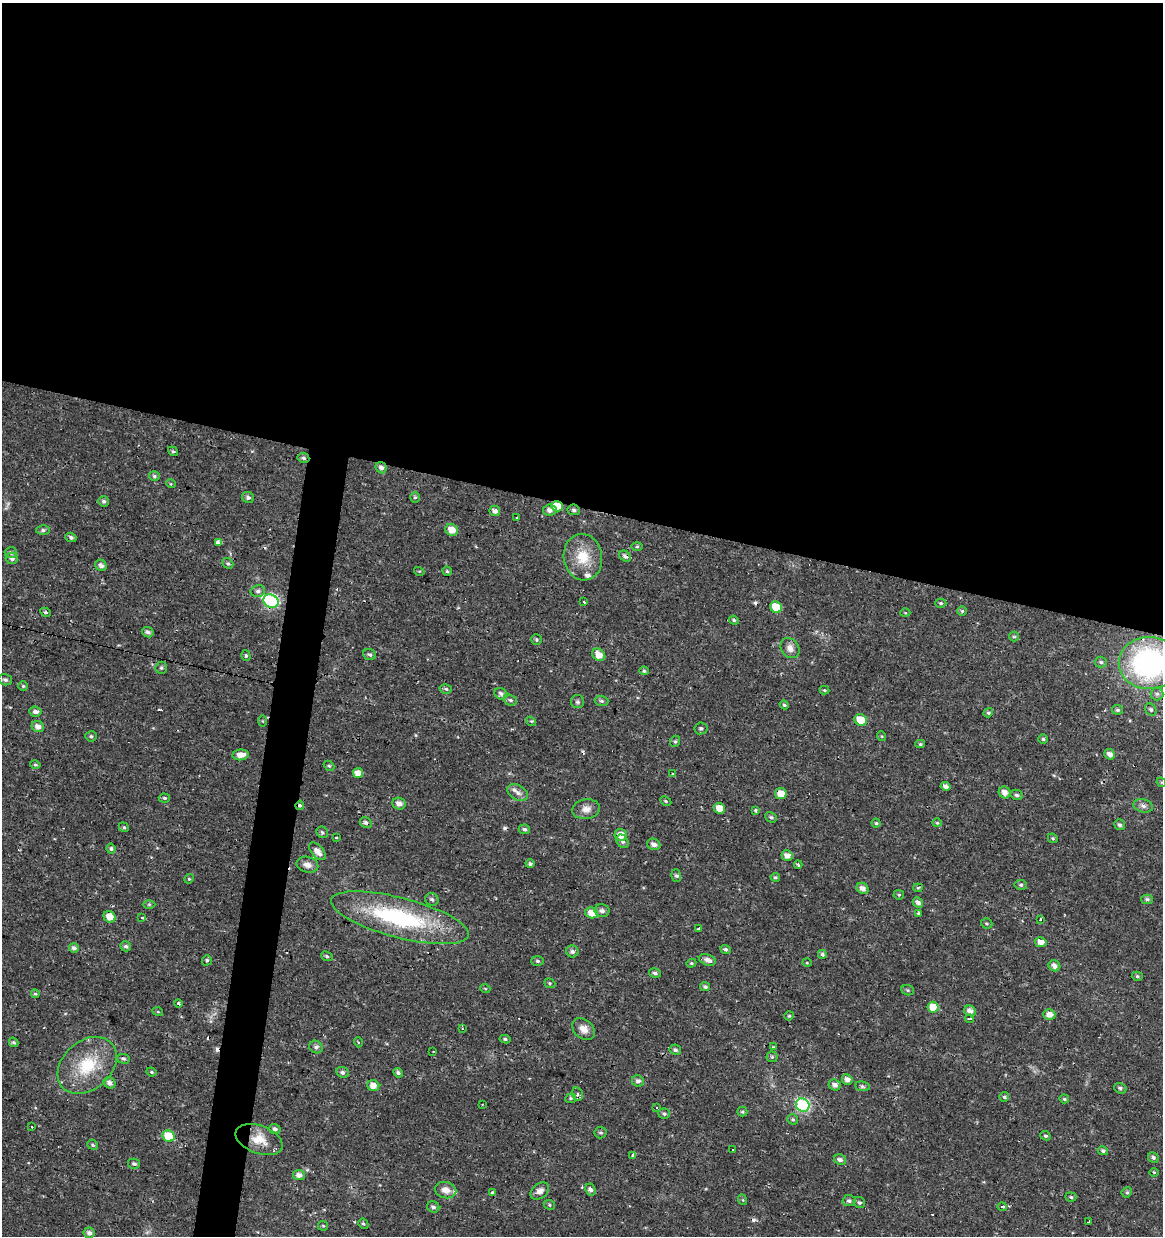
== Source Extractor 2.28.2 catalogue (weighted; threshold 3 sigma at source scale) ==
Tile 3 of 4 x 4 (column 3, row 1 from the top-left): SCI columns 2541-3701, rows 3708-4941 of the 5142 x 4941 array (HDU 1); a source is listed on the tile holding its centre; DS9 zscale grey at full resolution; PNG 1165 x 1238 px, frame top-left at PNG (2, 3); each listed source drawn as its Kron ellipse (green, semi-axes under 4 px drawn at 4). Shown black and unused: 43% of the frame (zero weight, under 2 of 3 exposures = <1% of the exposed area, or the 3 px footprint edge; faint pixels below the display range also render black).
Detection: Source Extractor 2.28.2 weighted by HDU 2 'WHT'; one run over the whole footprint, this tile lists its part. Background 0.0224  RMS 0.0028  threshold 0.0127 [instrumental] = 3 sigma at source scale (4.5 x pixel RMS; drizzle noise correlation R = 1.50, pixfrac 1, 0.0396/0.0396 arcsec/px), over >= 5 px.
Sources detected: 233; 1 too faint to see at this stretch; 10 cosmic-ray / hot-pixel residue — neither listed nor drawn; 3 inside a brighter listed object's ellipse — not listed separately; the other 219 listed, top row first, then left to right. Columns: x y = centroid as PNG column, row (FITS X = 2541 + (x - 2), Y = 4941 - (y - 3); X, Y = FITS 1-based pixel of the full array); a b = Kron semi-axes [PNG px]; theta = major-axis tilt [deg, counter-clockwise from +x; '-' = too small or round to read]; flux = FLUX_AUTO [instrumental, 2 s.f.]
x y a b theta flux
173 451 5 4 - 0.39
303 458 6 5 - 0.66
381 468 6 5 - 1.1
154 476 5 5 - 0.55
171 484 5 3 - 0.25
248 497 6 5 - 0.8
415 497 5 5 - 0.51
104 501 5 5 - 0.63
557 506 6 5 - 4.6
550 510 7 5 8 1.3
574 510 6 5 - 0.6
495 511 5 5 - 1.2
517 517 3 3 - 3.9
43 530 6 5 - 0.59
452 530 6 5 - 3
71 537 5 4 - 0.65
218 542 4 3 - 5.7
637 547 5 3 - 0.36
11 553 6 5 - 0.73
625 556 6 5 - 1
583 557 23 19 -81 7.7
12 558 6 6 - 0.97
228 563 6 5 - 0.49
101 565 6 5 - 1.1
419 571 5 3 - 0.25
447 571 4 4 - 0.45
258 591 7 6 - 0.8
271 601 8 6 -28 41
584 602 3 3 - 0.66
941 603 5 4 - 0.44
776 607 6 5 - 6.5
962 611 5 5 - 0.43
46 612 5 4 - 0.53
905 613 5 3 - 0.28
734 620 5 4 - 0.47
148 632 6 5 - 0.96
1014 637 5 4 - 0.43
536 640 5 5 - 0.49
790 648 11 8 -53 1.8
370 654 6 5 - 0.62
246 655 5 4 - 0.52
599 655 7 5 -40 2.9
1101 662 6 5 - 0.55
1149 663 30 26 0 62
161 668 6 5 - 0.59
644 671 5 4 - 0.48
5 680 7 5 -15 0.66
23 686 4 4 - 0.37
446 689 6 4 -15 0.5
824 690 5 4 - 0.33
501 694 7 5 -31 1
1157 694 6 6 - 0.74
510 700 7 5 -16 0.61
601 701 7 5 -3 0.61
577 702 6 6 - 0.57
784 705 5 4 - 0.44
1151 709 6 5 - 0.54
1117 710 5 5 - 0.55
35 712 6 5 - 1.1
988 713 5 4 - 0.46
861 720 6 5 - 4.8
262 721 6 4 -89 0.29
531 721 5 4 - 0.37
38 727 6 5 - 1.5
701 728 6 6 - 0.6
91 736 5 5 - 0.51
881 736 5 3 - 0.25
1043 739 5 5 - 0.46
675 741 6 4 68 0.46
920 744 5 4 - 0.43
1110 754 6 5 - 1.4
240 755 8 5 6 2.2
35 764 5 3 - 0.42
329 766 6 4 -39 0.44
358 773 5 5 - 2.6
673 774 3 3 - 0.42
1161 782 5 4 - 0.31
946 786 5 4 - 1.1
1005 792 6 5 - 1.8
517 793 11 7 -29 1.4
781 794 6 5 - 3.3
1016 795 6 5 - 0.67
164 798 5 4 - 0.56
666 801 6 4 -27 0.39
399 804 7 6 - 1.7
300 805 5 4 - 0.48
1143 806 10 6 -16 1.1
719 808 6 5 - 3.4
586 809 14 9 8 2.2
756 811 3 3 - 1.7
771 817 6 5 - 0.51
366 823 6 5 - 0.75
876 823 4 4 - 0.37
937 823 4 4 - 0.31
1119 825 5 5 - 0.75
124 827 5 4 - 0.42
524 829 6 5 - 0.7
322 832 6 5 - 0.53
621 835 6 6 - 2.9
336 838 3 3 - 0.71
1053 838 5 4 - 0.43
622 841 7 5 -52 0.8
654 844 7 5 -22 1.2
111 849 5 4 - 0.61
317 851 10 6 -49 2.4
787 856 5 5 - 1.8
530 864 4 4 - 0.63
307 865 11 7 -16 1.8
798 865 4 3 - 0.38
676 875 6 5 - 0.6
775 877 5 4 - 0.45
189 879 5 4 - 0.36
1021 885 6 5 - 0.61
862 888 6 5 - 1.6
918 888 5 4 - 0.33
899 895 5 4 - 0.41
432 899 7 6 - 0.75
1147 899 5 5 - 0.69
918 902 6 4 -45 1.2
149 904 6 4 1 0.4
602 911 7 6 - 0.98
592 913 6 5 - 3.7
919 913 3 3 - 1.8
110 917 6 5 - 2.7
142 917 3 3 - 3.5
400 918 71 20 -15 35
1041 919 3 3 - 1
987 923 6 5 - 0.42
699 929 3 3 - 0.46
1041 942 6 5 - 1.9
126 946 5 5 - 0.69
74 948 5 4 - 0.92
725 949 5 4 - 0.58
572 951 6 6 - 1
822 954 4 4 - 0.66
327 956 6 4 -23 0.46
207 960 5 4 - 0.52
707 960 9 5 -18 1.5
537 961 6 5 - 0.54
691 963 5 4 - 0.38
807 963 5 3 - 0.23
1054 966 6 5 - 1.3
655 973 6 5 - 0.68
1137 976 5 4 - 0.47
550 983 6 4 -21 0.43
705 987 5 4 - 0.62
485 988 5 3 - 0.28
908 990 6 5 - 0.45
35 994 4 4 - 0.45
178 1003 4 3 - 1.3
933 1007 6 5 - 5.3
970 1011 6 5 - 1.5
158 1012 5 3 - 0.27
1049 1014 6 5 - 2.1
789 1016 5 4 - 0.37
970 1019 4 3 - 0.66
462 1029 3 2 - 0.21
583 1029 12 9 -42 2.2
505 1039 5 4 - 0.5
14 1042 5 4 - 0.61
358 1042 5 3 - 0.22
316 1047 7 6 - 0.8
773 1047 4 3 - 0.42
675 1050 6 5 - 0.7
433 1051 3 2 - 0.21
772 1057 5 5 - 0.44
123 1059 6 5 - 0.62
87 1065 33 24 42 14
151 1072 5 3 - 0.39
342 1072 6 5 - 0.69
398 1073 5 4 - 0.5
847 1079 5 5 - 1.6
638 1081 6 5 - 0.96
110 1083 6 5 - 1.3
373 1085 6 5 - 2.5
835 1085 6 5 - 1.3
862 1086 7 5 -7 0.55
1120 1088 6 5 - 0.72
577 1094 7 5 -75 0.92
1004 1097 5 4 - 0.54
571 1098 5 5 - 0.47
1064 1099 5 4 - 0.36
482 1104 2 2 - 0.24
803 1105 7 6 - 34
656 1108 3 3 - 0.62
742 1112 5 5 - 0.48
664 1114 6 5 - 0.56
793 1119 5 5 - 0.45
32 1127 3 3 - 0.68
275 1129 5 5 - 0.84
601 1133 6 6 - 0.52
169 1136 6 5 - 11
1046 1136 5 4 - 0.48
259 1140 24 14 -20 5.2
93 1145 5 4 - 0.51
732 1150 3 3 - 0.6
1103 1151 5 4 - 0.61
632 1155 3 3 - 0.83
1153 1157 6 5 - 0.72
840 1160 6 5 - 0.94
134 1164 6 5 - 0.64
1154 1172 4 3 - 0.25
299 1175 6 5 - 1.6
445 1190 11 8 -13 2.2
590 1190 6 5 - 1
540 1191 10 7 38 1.7
1127 1192 5 5 - 0.54
492 1193 3 3 - 1.5
1071 1197 5 4 - 0.47
743 1200 5 3 - 0.3
849 1201 6 5 - 0.74
859 1202 6 5 - 0.65
549 1205 6 4 -23 0.38
433 1207 6 5 - 0.8
1002 1207 5 3 - 0.51
1089 1221 3 3 - 0.94
363 1224 5 4 - 0.42
323 1226 5 4 - 0.35
89 1233 5 5 - 1.1
Overlapping masked pixels (flux is a lower limit): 8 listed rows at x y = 303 458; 381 468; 557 506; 574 510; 625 556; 781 794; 300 805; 366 823
Isophote crosses this tile's border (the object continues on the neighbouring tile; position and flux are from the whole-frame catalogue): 1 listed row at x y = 1149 663